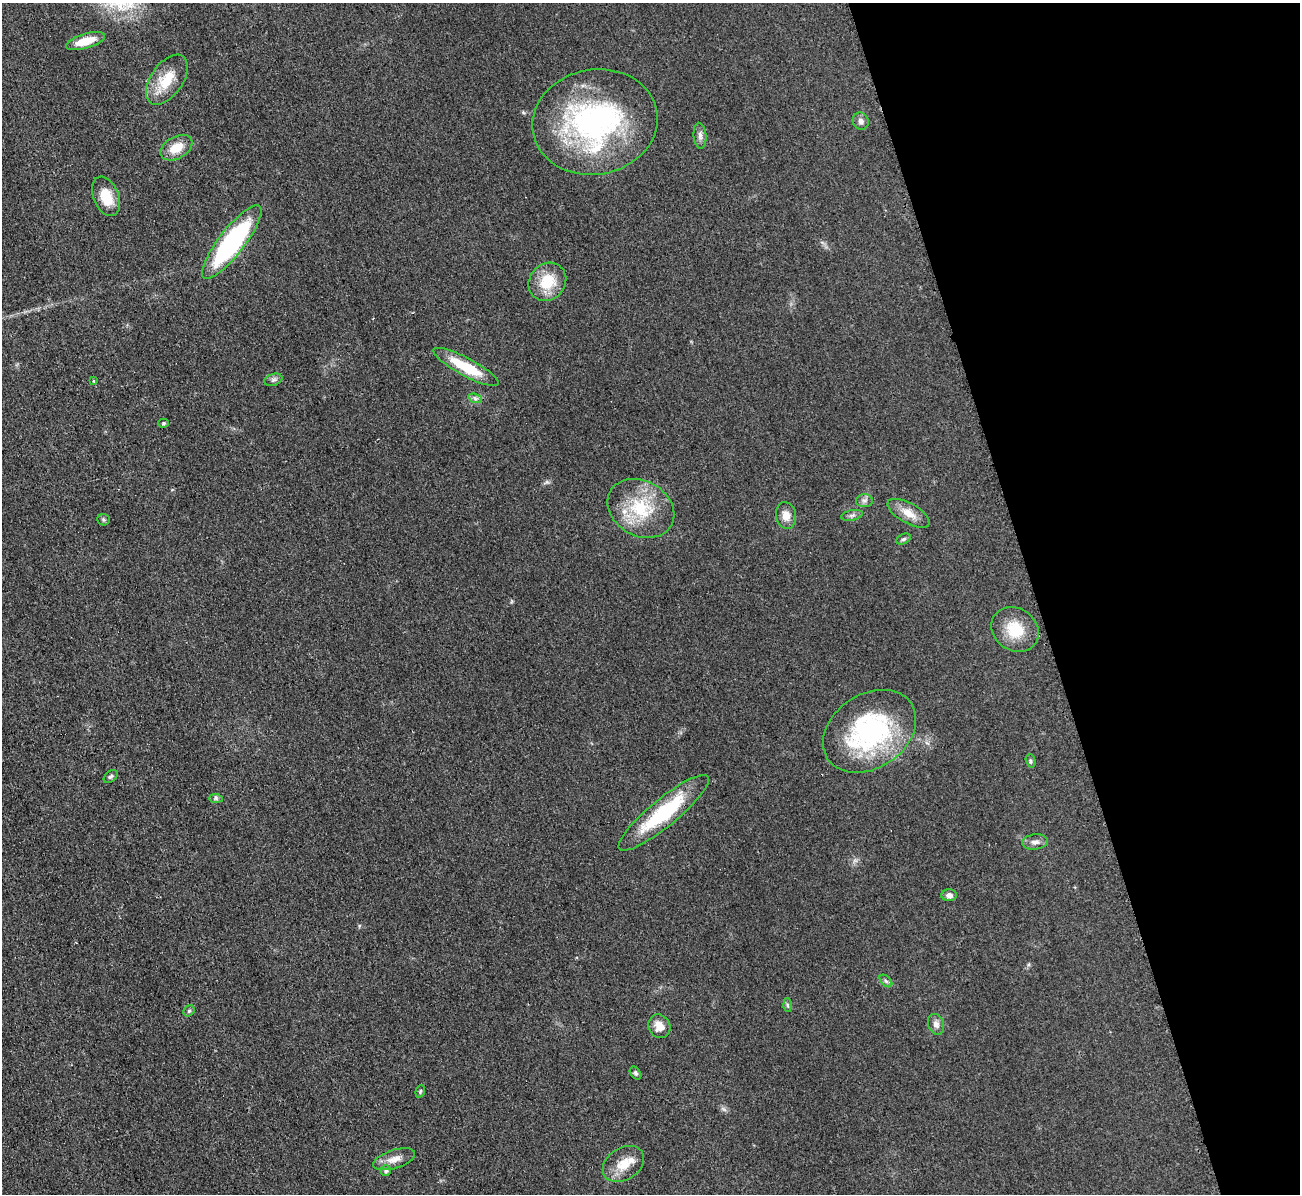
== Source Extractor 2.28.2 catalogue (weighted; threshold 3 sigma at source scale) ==
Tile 12 of 4 x 4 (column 4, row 3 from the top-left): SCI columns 3903-5200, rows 1334-2525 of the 5221 x 5176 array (HDU 1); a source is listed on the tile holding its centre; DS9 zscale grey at full resolution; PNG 1302 x 1196 px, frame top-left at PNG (2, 3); each listed source drawn as its Kron ellipse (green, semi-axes under 4 px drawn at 4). Shown black and unused: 20% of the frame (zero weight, under 2 of 3 exposures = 2% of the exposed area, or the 3 px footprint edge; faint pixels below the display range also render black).
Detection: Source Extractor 2.28.2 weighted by HDU 2 'WHT'; one run over the whole footprint, this tile lists its part. Background 0.0633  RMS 0.0099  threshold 0.0444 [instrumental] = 3 sigma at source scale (4.5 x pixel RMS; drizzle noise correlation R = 1.50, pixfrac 1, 0.05/0.05 arcsec/px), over >= 5 px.
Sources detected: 40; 1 inside a brighter listed object's ellipse — not listed separately; the other 39 listed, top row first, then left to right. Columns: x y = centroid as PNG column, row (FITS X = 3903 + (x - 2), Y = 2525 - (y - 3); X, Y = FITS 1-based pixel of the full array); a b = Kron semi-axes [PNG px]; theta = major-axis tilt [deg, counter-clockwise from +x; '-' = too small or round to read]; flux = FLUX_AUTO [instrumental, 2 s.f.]
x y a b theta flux
85 41 20 7 17 19
167 80 28 16 55 26
861 121 8 8 - 3.8
595 122 63 52 10 220
700 136 13 6 -86 4.1
176 148 17 11 29 17
106 196 21 12 -67 21
232 242 45 13 52 160
547 282 20 18 48 30
466 367 37 9 -28 36
273 380 9 6 18 2.7
93 381 3 3 - 2.4
475 398 7 4 -19 2.4
164 423 5 4 - 1.3
864 501 8 6 -1 3.2
641 508 35 27 -29 53
909 513 23 10 -30 13
786 515 13 10 -79 9.3
852 515 11 5 11 3
103 520 6 5 - 1.7
903 539 7 5 26 2
1015 629 25 21 -36 30
870 731 50 37 34 150
1031 761 7 4 -75 1.6
111 777 8 5 38 2
216 798 7 4 -1 2
664 813 57 13 39 72
1035 842 13 7 6 5.2
949 895 8 6 1 4
886 981 7 4 -45 2.1
787 1005 6 4 -88 1.5
189 1011 6 5 - 1.6
936 1024 10 8 -70 5.2
659 1026 12 10 -62 10
636 1073 7 5 -53 1.8
420 1091 6 4 72 1.6
394 1159 22 9 17 9.8
623 1164 22 16 32 18
386 1171 5 5 - 2.1